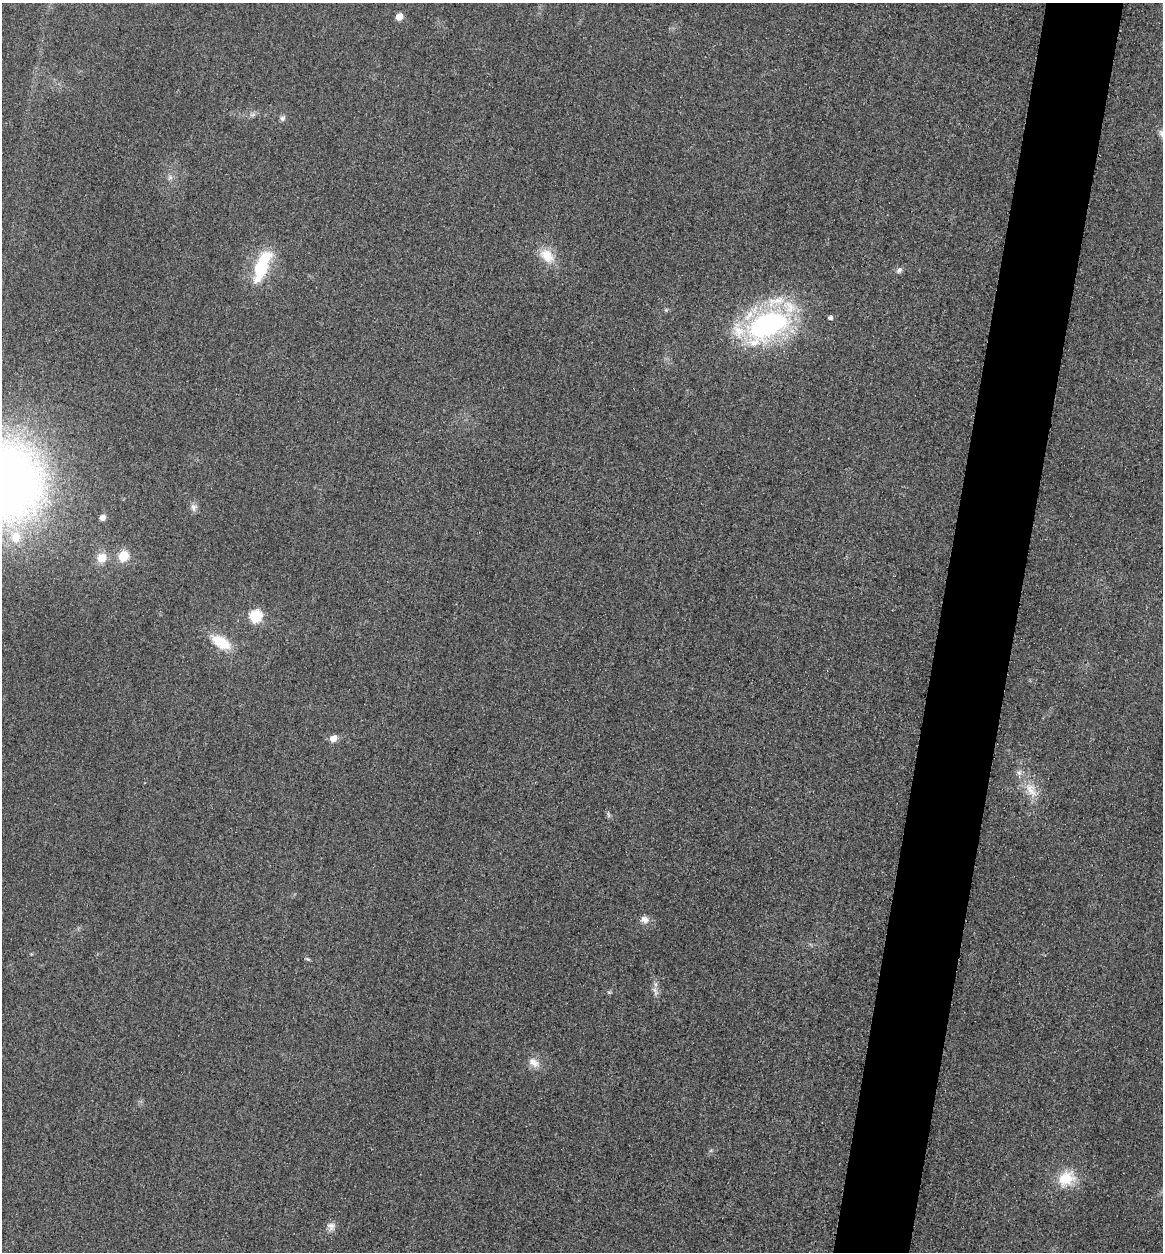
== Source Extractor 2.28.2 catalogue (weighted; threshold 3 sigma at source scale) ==
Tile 10 of 4 x 4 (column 2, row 3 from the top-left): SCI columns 1428-2588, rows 1271-2520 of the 5058 x 5038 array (HDU 1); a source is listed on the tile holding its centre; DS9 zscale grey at full resolution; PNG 1165 x 1254 px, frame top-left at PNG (2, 3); no overlay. Shown black and unused: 7% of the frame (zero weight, under 3 of 4 exposures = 3% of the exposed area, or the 3 px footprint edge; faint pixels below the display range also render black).
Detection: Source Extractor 2.28.2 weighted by HDU 2 'WHT'; one run over the whole footprint, this tile lists its part. Background 0.0723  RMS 0.017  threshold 0.0777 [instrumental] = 3 sigma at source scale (4.5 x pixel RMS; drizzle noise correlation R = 1.50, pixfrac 1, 0.05/0.05 arcsec/px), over >= 5 px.
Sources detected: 33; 1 inside a brighter object's white glare — not listed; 5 inside a brighter listed object's ellipse — not listed separately; the other 27 listed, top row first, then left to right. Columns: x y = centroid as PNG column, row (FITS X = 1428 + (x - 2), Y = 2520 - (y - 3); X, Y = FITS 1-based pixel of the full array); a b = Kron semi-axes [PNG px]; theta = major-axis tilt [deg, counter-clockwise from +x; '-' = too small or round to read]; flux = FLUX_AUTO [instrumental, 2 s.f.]
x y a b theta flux
399 17 6 5 - 22
252 115 9 6 7 5.6
282 118 8 7 - 5
170 177 7 6 - 5.4
547 256 23 15 -48 36
261 268 31 18 71 85
899 270 9 6 48 5.8
666 310 6 5 - 2.7
830 318 5 4 - 5.2
767 325 47 27 27 400
8 481 70 61 -77 1500
193 507 10 9 - 8.2
102 518 5 5 - 13
123 556 6 5 - 98
102 558 15 14 - 25
255 616 6 6 - 190
221 642 27 13 -31 52
333 738 6 6 - 20
1031 789 24 13 -59 33
608 815 8 4 -81 3.6
645 919 11 9 -14 11
307 959 7 4 -27 2.7
655 991 15 7 -66 9
609 992 6 3 -18 2.1
534 1063 17 11 -36 17
1066 1179 20 16 37 55
331 1226 12 11 - 10
Isophote crosses this tile's border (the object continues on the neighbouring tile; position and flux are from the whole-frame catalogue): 1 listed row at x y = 8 481